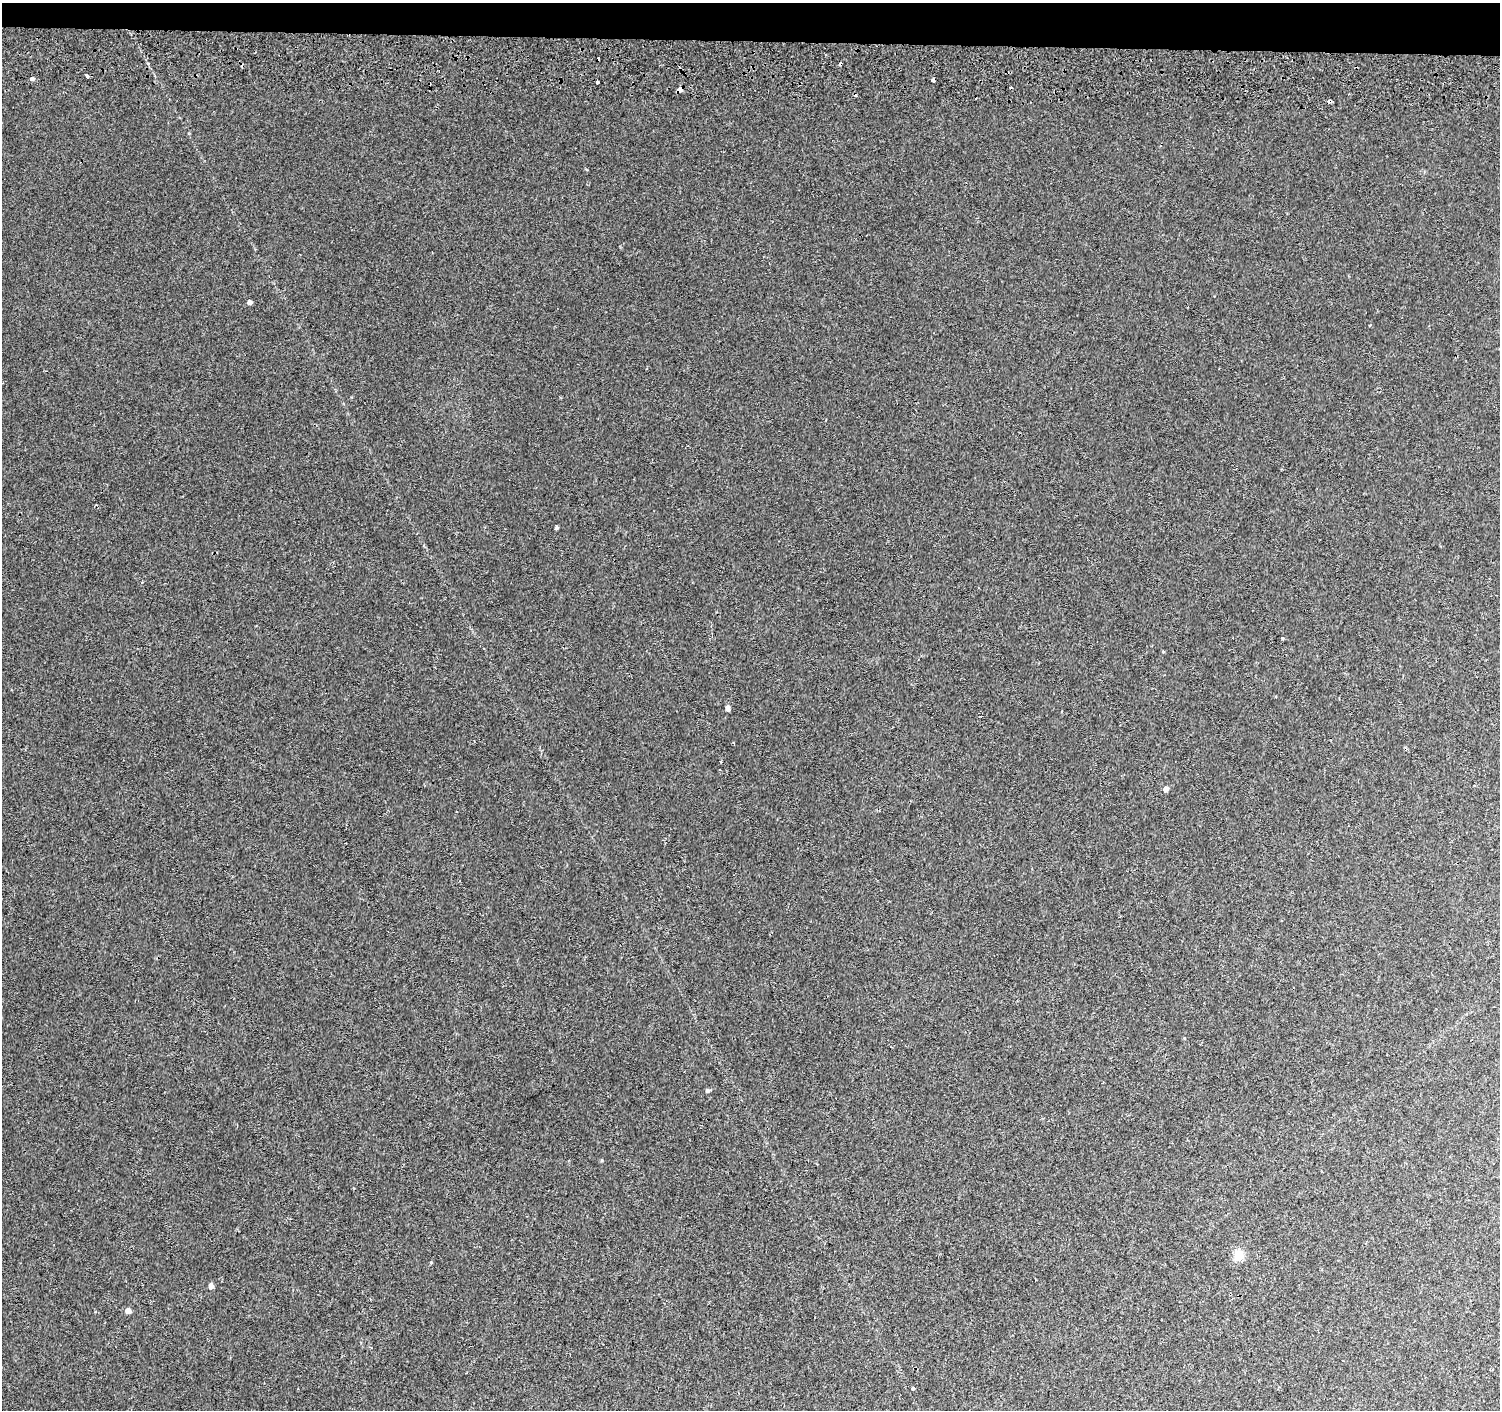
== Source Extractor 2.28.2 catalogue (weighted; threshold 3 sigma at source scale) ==
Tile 2 of 3 x 3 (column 2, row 1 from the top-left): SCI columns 1503-3000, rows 3103-4510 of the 4512 x 4851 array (HDU 1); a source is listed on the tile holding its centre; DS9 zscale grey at full resolution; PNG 1502 x 1412 px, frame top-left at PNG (2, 3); no overlay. Shown black and unused: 3% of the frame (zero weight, under 2 of 3 exposures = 3% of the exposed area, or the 3 px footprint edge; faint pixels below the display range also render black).
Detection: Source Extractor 2.28.2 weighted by HDU 2 'WHT'; one run over the whole footprint, this tile lists its part. Background 0.00319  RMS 0.0035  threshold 0.0159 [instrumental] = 3 sigma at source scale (4.5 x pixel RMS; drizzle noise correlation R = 1.50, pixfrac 1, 0.0396/0.0396 arcsec/px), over >= 5 px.
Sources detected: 21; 4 cosmic-ray / hot-pixel residue — not listed; the other 17 listed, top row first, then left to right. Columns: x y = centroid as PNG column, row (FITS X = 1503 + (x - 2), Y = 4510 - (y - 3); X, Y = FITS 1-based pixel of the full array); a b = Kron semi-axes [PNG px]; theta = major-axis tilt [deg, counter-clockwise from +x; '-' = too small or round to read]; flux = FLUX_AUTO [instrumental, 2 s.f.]
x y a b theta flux
87 75 4 3 - 2.3
32 79 5 5 - 0.66
933 80 4 3 - 1.1
597 82 3 3 - 3.5
680 89 4 4 - 9.1
250 302 4 4 - 1.1
556 527 3 3 - 0.63
1283 638 3 3 - 0.51
1276 697 4 2 - 0.27
728 708 4 4 - 1.6
1166 789 5 4 - 1.7
707 1090 5 4 - 0.67
602 1160 5 3 - 0.31
1239 1256 5 5 - 21
211 1286 5 4 - 1.7
128 1311 5 5 - 2.1
913 1388 3 3 - 1.6
Overlapping masked pixels (flux is a lower limit): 2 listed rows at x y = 933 80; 680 89